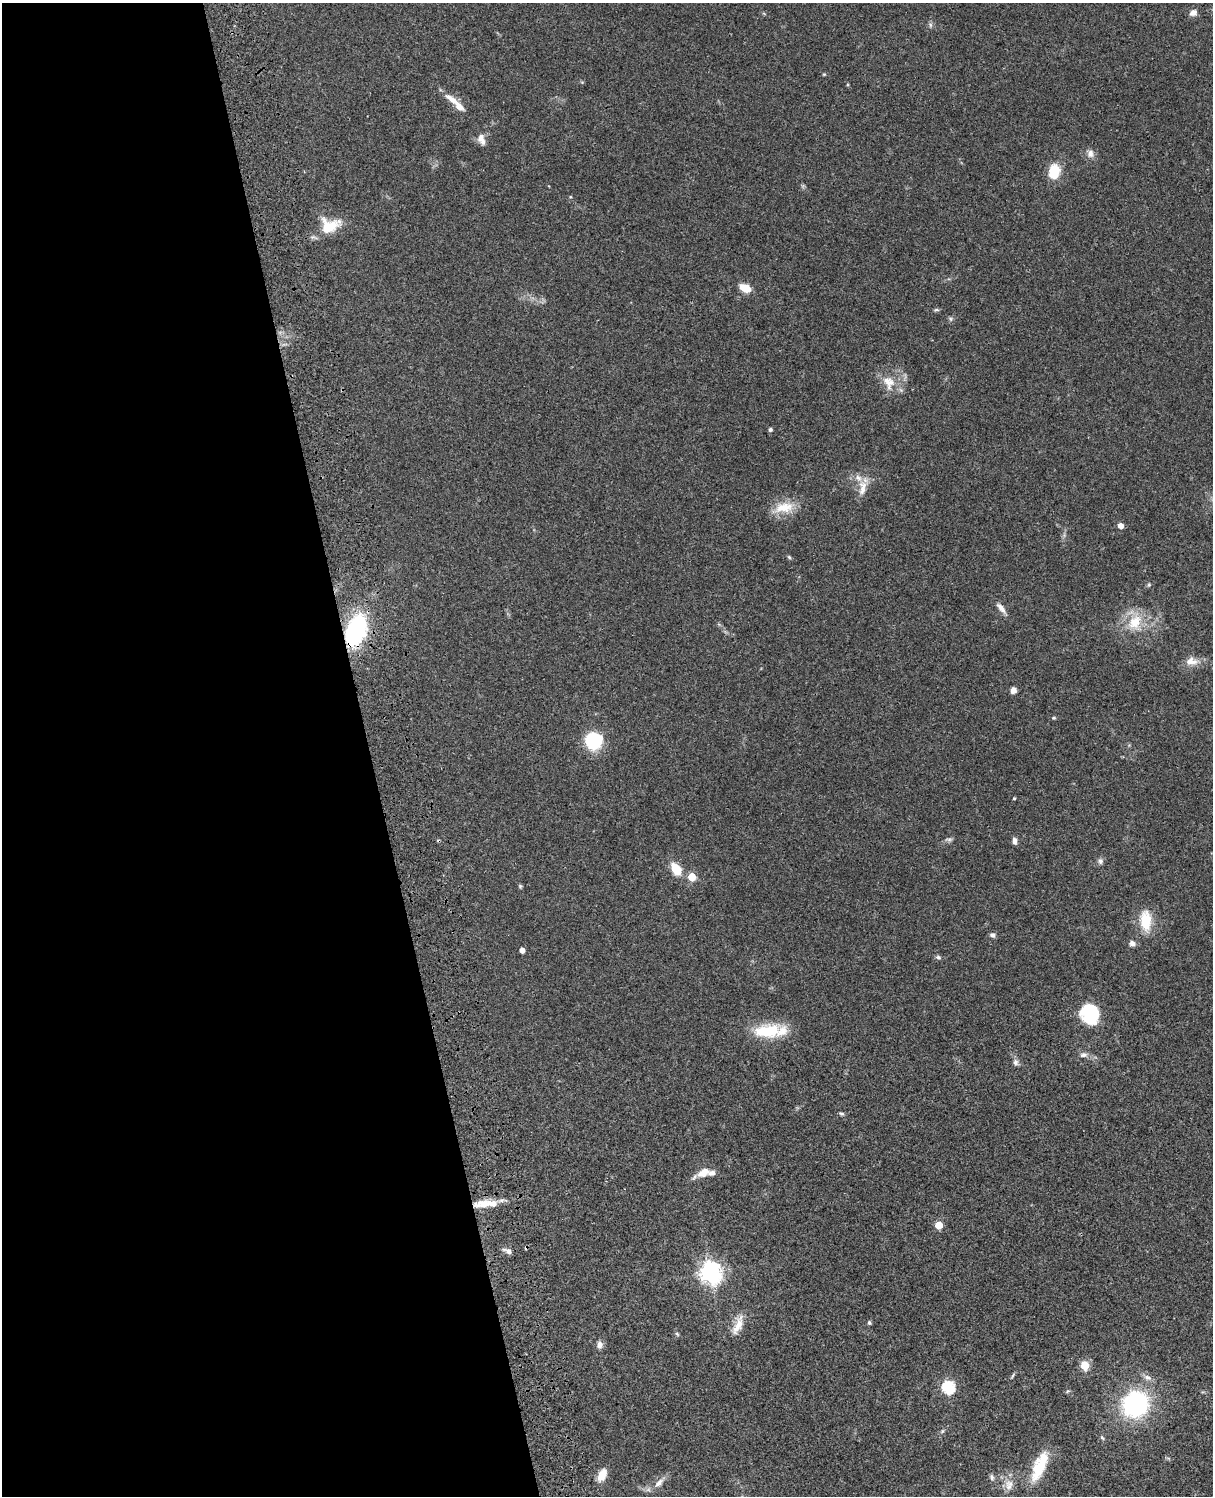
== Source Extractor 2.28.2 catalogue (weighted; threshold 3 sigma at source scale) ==
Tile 5 of 4 x 3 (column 1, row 2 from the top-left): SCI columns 122-1332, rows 1773-3266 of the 5084 x 4925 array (HDU 1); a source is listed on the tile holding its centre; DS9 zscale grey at full resolution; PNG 1215 x 1498 px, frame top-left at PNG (2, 3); no overlay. Shown black and unused: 30% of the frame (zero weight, under 3 of 4 exposures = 6% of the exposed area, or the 3 px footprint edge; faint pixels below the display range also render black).
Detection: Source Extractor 2.28.2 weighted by HDU 2 'WHT'; one run over the whole footprint, this tile lists its part. Background 0.0756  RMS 0.0058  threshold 0.0261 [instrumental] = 3 sigma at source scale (4.5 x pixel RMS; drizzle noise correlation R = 1.50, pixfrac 1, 0.05/0.05 arcsec/px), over >= 5 px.
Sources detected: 69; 1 cosmic-ray / hot-pixel residue — not listed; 5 inside a brighter listed object's ellipse — not listed separately; the other 63 listed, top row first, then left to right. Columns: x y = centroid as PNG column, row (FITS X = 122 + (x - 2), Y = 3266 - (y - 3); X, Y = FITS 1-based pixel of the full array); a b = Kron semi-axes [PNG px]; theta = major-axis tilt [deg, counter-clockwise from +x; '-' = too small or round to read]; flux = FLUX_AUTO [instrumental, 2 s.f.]
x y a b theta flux
1193 13 9 7 18 3.1
930 25 7 4 -89 1.1
824 74 5 4 - 0.54
453 100 26 8 -34 6.6
481 138 14 9 71 3.5
1090 153 11 9 -89 3.1
1054 172 14 10 78 16
330 226 26 18 14 15
745 288 12 8 -28 7.9
936 310 8 4 -7 0.89
951 319 7 4 -89 0.94
888 382 21 15 -55 10
770 429 5 5 - 1
862 488 23 9 83 6.8
784 507 28 14 9 12
1121 526 5 5 - 3.7
789 557 6 4 -45 0.82
1149 585 5 4 - 0.74
1001 608 17 6 -51 3.6
1135 622 25 17 50 15
356 630 16 10 65 110
1191 661 17 12 1 5.8
1013 690 6 6 - 3.1
1054 718 5 4 - 0.72
593 741 12 12 - 43
1014 798 3 3 - 0.57
948 839 10 4 -8 1.2
1014 841 9 5 -82 2.1
1100 861 8 7 - 1.8
676 869 14 9 -55 12
692 877 5 5 - 18
520 886 5 5 - 0.76
1146 921 24 13 -88 15
992 935 7 6 - 1.7
1132 943 7 6 - 2.4
522 950 4 4 - 3.5
938 957 7 5 -24 1.3
1090 1013 19 16 -66 33
769 1031 38 14 2 26
1083 1055 11 7 7 2.3
1015 1062 9 7 -89 2
841 1114 6 5 - 0.91
703 1172 18 10 30 6.5
484 1204 28 10 4 11
939 1225 5 5 - 17
508 1251 12 6 -27 2.3
710 1272 8 7 - 350
869 1323 5 4 - 0.96
738 1325 29 10 68 7.8
677 1334 7 4 -45 0.85
600 1345 9 7 -88 2.6
1085 1365 5 5 - 22
1012 1376 9 3 55 0.88
1147 1377 10 6 -26 2.7
948 1387 6 6 - 75
1135 1404 24 22 42 76
942 1431 7 5 59 0.94
1102 1438 6 5 - 0.89
1039 1466 40 14 67 20
602 1475 16 9 66 6.4
992 1477 9 6 -76 1.6
659 1483 16 7 44 4.4
1009 1485 15 11 76 5.7
Overlapping masked pixels (flux is a lower limit): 2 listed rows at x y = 356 630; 484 1204